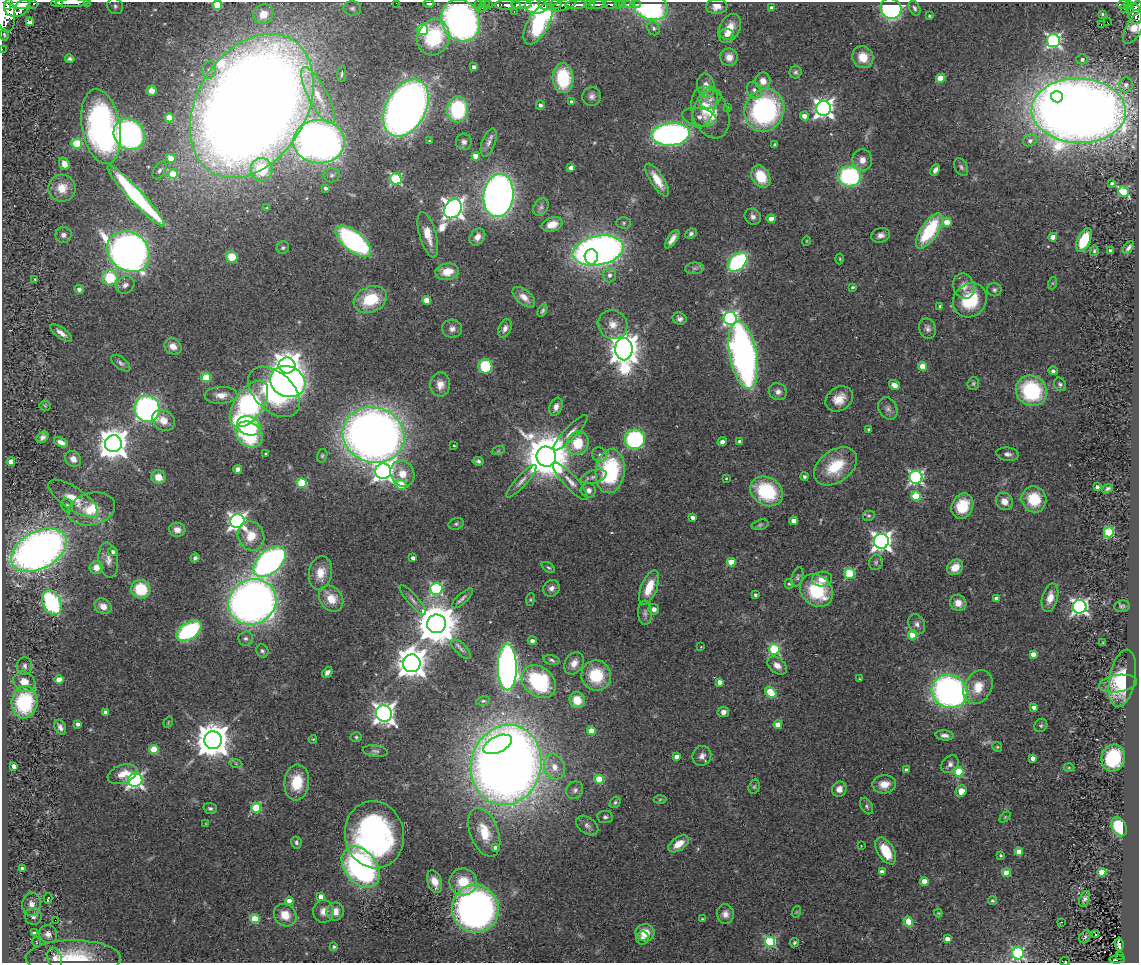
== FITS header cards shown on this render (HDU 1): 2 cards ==
NAXIS1  =                 1137
NAXIS2  =                  961

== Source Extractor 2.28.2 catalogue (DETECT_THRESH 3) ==
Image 1137 x 961 px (HDU 1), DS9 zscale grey, 1 PNG px = 1 image px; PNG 1141 x 965 px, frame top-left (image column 1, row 961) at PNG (2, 2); each listed source drawn as its Kron ellipse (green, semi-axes under 4 px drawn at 4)
Background 1.04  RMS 0.066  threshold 0.199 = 3 sigma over >= 5 px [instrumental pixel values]
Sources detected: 431; all 431 listed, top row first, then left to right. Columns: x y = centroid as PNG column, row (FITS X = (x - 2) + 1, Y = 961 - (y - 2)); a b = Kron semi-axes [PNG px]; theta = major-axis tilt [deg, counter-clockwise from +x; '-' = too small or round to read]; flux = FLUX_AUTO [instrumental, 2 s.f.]
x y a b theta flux
87 2 2 2 - 45
34 3 3 3 - 130
57 3 5 2 - 320
72 3 16 2 1 1400
396 3 2 2 - 24
23 4 7 4 19 2000
429 4 5 4 - 12
478 4 2 2 - 16
485 4 4 3 - 13
489 4 2 2 - 10
556 4 6 3 -8 400
590 4 5 3 - 450
598 4 8 3 2 990
610 4 7 3 -4 140
618 4 3 2 - 140
627 4 3 3 - 31
638 4 3 2 - 39
1123 4 6 3 -1 200
217 5 5 4 - 150
508 5 13 5 0 1300
522 5 10 3 0 1400
546 5 7 5 -14 1000
565 5 13 5 23 520
576 5 11 4 3 1900
622 5 4 3 - 18
1128 5 4 4 - 160
8 6 3 2 - 770
17 6 13 11 20 5500
115 6 8 7 - 16
536 6 11 7 -4 1000
650 6 18 13 -24 680
717 6 10 7 5 32
1137 6 5 3 - 300
352 8 9 7 -8 13
482 8 3 2 - 50
772 8 4 4 - 23
891 8 11 10 - 780
915 8 8 5 -64 11
1124 9 3 2 - 8.4
1130 9 4 2 - 88
4 10 22 10 -76 6900
514 11 3 2 - 5.2
1134 13 11 7 -72 730
263 14 10 9 - 82
1102 14 3 3 - 7.2
930 16 3 3 - 8
461 20 21 19 -62 2400
30 22 4 4 - 59
1107 22 2 2 - 2300
538 24 22 10 60 590
1101 25 3 2 - 4.7
653 28 7 6 - 12
730 28 15 10 64 68
1134 28 18 8 60 65
423 29 5 5 - 390
727 34 7 5 -7 32
4 35 6 3 -82 6.1
433 37 18 16 71 340
1053 41 6 6 - 1100
2 49 2 2 - 12
729 57 9 8 - 36
863 57 11 10 - 72
70 59 5 3 - 9.6
1082 59 6 5 - 14
474 67 4 4 - 17
209 70 9 6 82 18
796 72 6 6 - 10
342 74 8 3 87 7.4
563 78 15 10 -85 270
941 78 4 4 - 130
763 81 8 8 - 38
1126 85 7 7 - 18
706 86 12 8 -80 38
754 90 8 7 - 17
151 91 5 5 - 27
318 96 31 9 -62 110
592 96 9 9 - 22
1057 97 6 5 - 1700
711 99 12 8 35 24
572 102 4 4 - 19
540 105 5 4 - 14
252 106 78 54 58 14000
705 107 22 10 67 77
406 108 31 20 62 4100
727 108 4 3 - 4.8
824 108 7 7 - 2300
458 109 13 10 84 360
764 110 22 19 66 860
1079 111 47 32 -2 11000
710 112 27 18 -69 150
804 116 4 4 - 37
699 117 17 9 -10 38
169 118 4 4 - 150
101 127 38 19 -80 1300
129 134 16 14 -50 1200
671 134 19 11 4 1600
1030 140 7 6 - 18
430 141 3 3 - 7.3
319 142 26 22 -3 3400
464 142 8 8 - 18
489 142 14 6 70 25
77 143 5 5 - 290
775 144 4 3 - 6
476 156 4 4 - 65
171 158 5 4 - 74
862 160 10 10 - 40
64 164 6 5 - 37
961 167 9 6 -60 12
571 168 4 4 - 23
261 169 11 11 - 190
160 170 9 6 61 14
935 170 6 4 63 20
173 174 5 5 - 160
332 175 8 7 - 14
850 176 11 10 - 580
761 177 12 9 -60 140
396 179 6 5 - 500
657 180 19 6 -58 77
1112 183 3 3 - 8.1
62 188 14 13 - 74
326 188 4 3 - 13
1123 192 5 5 - 420
498 195 21 15 83 3000
136 196 41 7 -47 840
541 207 9 7 60 17
267 208 3 3 - 5.6
453 209 10 8 55 3200
753 217 8 7 - 20
771 219 4 4 - 49
947 222 4 4 - 130
623 223 7 5 -1 9.3
552 224 11 7 18 54
929 231 20 8 56 330
691 234 6 4 26 11
63 235 8 8 - 19
428 235 23 8 -74 65
881 235 9 7 16 24
477 237 9 7 53 32
1053 237 4 4 - 54
672 239 11 4 56 29
1084 240 13 6 65 160
353 241 21 10 -39 910
806 241 5 3 - 3.5
1129 247 7 3 52 14
283 248 6 6 - 9.2
598 250 26 14 11 2900
1094 251 5 4 - 7.7
1110 251 4 4 - 27
129 252 22 19 -39 3300
232 257 6 5 - 99
591 257 7 6 - 460
840 259 5 3 - 4.8
738 262 11 7 44 620
695 268 9 6 6 13
447 272 12 8 8 74
609 275 7 6 - 21
110 278 8 7 - 200
35 279 3 2 - 3.9
1053 283 6 4 71 5.6
125 285 10 8 36 23
964 286 13 10 -72 42
852 287 3 3 - 8.1
79 289 4 4 - 18
994 290 7 6 - 12
524 297 13 7 -40 41
370 299 17 12 24 190
427 300 4 4 - 88
970 300 18 16 49 220
940 306 4 3 - 5.2
542 311 6 4 63 9.6
730 318 7 6 - 980
680 319 7 6 - 15
613 325 15 14 - 59
505 328 10 6 67 25
928 328 10 8 -69 19
452 329 10 9 - 24
61 333 13 5 -36 29
173 346 9 7 -35 35
624 349 11 8 -88 8000
743 355 34 13 -79 2300
121 363 11 5 -38 13
287 365 8 8 - 4400
485 366 7 7 - 240
922 366 4 4 - 90
1053 371 4 4 - 13
206 377 5 4 - 210
288 382 18 15 -22 2200
973 383 6 5 - 8.1
440 384 12 10 -88 47
1060 384 7 5 -58 9.9
894 385 6 4 -36 29
1031 391 16 15 - 430
274 392 30 19 -43 550
778 392 9 8 - 23
221 395 16 8 2 47
839 399 14 11 37 66
249 404 26 14 55 910
45 406 5 5 - 5.3
556 407 9 6 71 26
147 409 13 12 - 1300
888 409 12 9 -62 22
163 420 12 9 -34 52
249 426 12 9 -22 280
869 429 3 3 - 10
571 433 24 6 46 38
249 434 14 11 -40 380
373 435 31 27 -19 5400
43 437 6 5 - 18
635 439 10 10 - 630
740 441 4 3 - 18
61 442 7 4 -25 26
722 442 5 4 - 17
578 443 12 10 66 140
113 444 8 8 - 7500
454 445 3 2 - 4
498 451 7 4 18 6.2
266 454 4 3 - 8.7
1008 454 11 6 -8 19
600 455 8 7 - 14
322 456 7 5 74 7.9
546 457 10 10 - 23000
73 459 8 7 - 30
478 461 5 4 - 9.7
11 462 4 4 - 47
835 466 24 16 36 180
238 469 4 4 - 37
383 471 8 8 - 2500
610 471 22 14 82 470
402 474 13 11 -63 72
158 477 7 6 - 52
593 477 13 6 17 24
804 477 4 4 - 11
916 477 6 6 - 960
726 478 3 2 - 3.6
521 481 21 5 47 29
570 481 24 6 -47 43
302 483 5 4 - 240
401 485 6 4 -26 190
1097 487 4 3 - 17
1107 489 6 4 39 10
589 490 7 7 - 26
766 491 17 14 -31 320
916 496 5 4 - 220
73 498 29 11 -34 90
1034 499 13 12 - 170
1004 501 9 8 - 42
67 505 7 5 -57 10
962 506 13 10 65 150
91 509 24 16 14 130
869 516 6 5 - 7.5
693 517 4 3 - 24
237 521 7 7 - 1800
793 521 4 4 - 43
456 524 8 5 20 9.1
760 525 9 5 14 8.5
177 530 8 7 - 32
1109 532 5 5 - 320
251 536 15 13 -67 94
881 541 7 7 - 2600
39 550 30 18 29 3600
113 552 4 4 - 15
195 558 4 4 - 10
413 558 4 3 - 21
108 560 17 9 -82 37
270 562 19 11 41 1600
731 562 4 4 - 150
876 562 8 7 - 12
96 567 7 6 - 48
548 567 7 4 -33 7.9
955 567 9 7 39 63
320 573 17 11 81 74
850 574 5 5 - 280
797 577 10 5 73 12
822 579 10 7 6 44
789 584 5 4 - 7.4
649 587 18 8 69 100
551 588 8 8 - 22
141 589 10 9 - 180
436 589 6 6 - 620
816 590 18 15 -42 270
755 595 3 3 - 9.7
462 598 13 5 43 16
1050 598 15 7 76 51
331 599 14 11 -53 88
997 599 4 4 - 40
413 600 19 5 -49 22
530 600 6 4 83 6
252 602 24 22 28 4000
52 603 13 8 -63 680
958 603 8 8 - 37
103 606 9 7 -34 39
1122 606 8 5 7 9.1
1079 607 7 7 - 1600
654 609 5 5 - 22
645 613 12 7 -86 18
436 624 9 9 - 18000
917 624 10 8 -66 22
189 631 14 8 34 590
912 635 4 4 - 150
246 638 7 7 - 14
532 641 4 4 - 19
1103 643 3 3 - 4.7
701 647 3 2 - 3
461 649 12 5 -44 17
774 649 5 5 - 390
262 651 7 6 - 11
1033 654 4 4 - 49
552 660 8 4 -12 9.9
412 663 9 8 - 7200
574 663 12 9 58 41
777 665 11 7 -39 34
25 666 8 7 - 17
507 667 23 9 -89 2500
327 672 6 4 49 16
596 676 15 15 - 200
1122 678 29 13 79 210
59 679 4 4 - 78
859 679 3 3 - 4.8
24 682 11 9 -36 54
539 682 19 14 -40 440
720 682 4 4 - 35
1118 684 19 8 7 58
978 687 18 13 61 96
949 691 18 16 -26 1700
771 692 6 4 -46 210
577 700 8 7 - 93
483 701 7 4 9 8.5
25 702 16 13 83 350
1034 707 4 4 - 26
105 712 4 3 - 23
723 712 6 5 - 23
384 713 8 8 - 2800
168 722 6 3 55 4.1
78 724 4 3 - 18
778 725 4 4 - 81
1041 725 7 6 - 8.9
60 727 8 5 -62 18
591 731 4 4 - 86
945 735 9 5 -6 20
356 737 5 5 - 7.4
313 739 4 3 - 3.6
213 740 9 8 - 11000
498 744 15 8 26 270
997 747 5 4 - 5.3
154 750 5 4 - 160
375 751 13 5 -7 15
677 756 4 4 - 29
702 756 10 9 - 26
1033 758 4 4 - 36
1113 758 13 11 73 280
236 764 6 4 -20 6.7
950 764 10 7 49 21
506 765 40 35 75 7300
14 766 4 4 - 28
554 767 13 10 -70 54
1069 768 5 3 - 4.4
906 770 4 3 - 18
959 772 5 5 - 230
122 774 15 9 20 64
599 779 5 4 - 170
135 780 7 6 - 1400
297 782 18 12 85 140
884 784 12 9 4 50
754 787 7 5 74 7.8
839 789 8 7 - 31
575 790 9 8 - 18
961 791 6 5 - 42
660 799 6 4 2 6.3
615 802 6 5 - 8.4
867 806 9 5 -61 9.7
210 808 7 5 -19 11
256 808 5 5 - 240
605 817 8 6 -7 12
1005 817 6 4 45 5.3
206 824 4 3 - 4.3
587 825 12 8 -37 21
1119 827 10 7 -63 230
484 832 25 14 -69 130
374 835 33 29 -79 1300
296 842 6 5 - 11
679 844 11 6 34 65
861 846 2 2 - 2.9
495 847 4 3 - 16
886 851 15 8 -60 130
1019 852 4 4 - 63
1001 855 3 3 - 6.7
361 867 23 16 -51 1000
22 868 3 3 - 13
882 872 4 4 - 29
1102 872 4 4 - 150
1006 873 4 4 - 68
924 881 4 4 - 81
435 882 12 7 -71 56
463 882 14 13 - 120
321 896 4 4 - 38
48 898 5 2 - 8
1084 899 8 5 69 14
289 901 4 4 - 41
992 901 4 4 - 6.8
31 904 12 9 83 30
475 909 24 23 - 2400
323 911 11 10 - 37
335 912 9 8 - 48
796 912 6 3 71 4.8
938 913 4 4 - 4.1
725 914 10 8 -80 28
285 915 12 10 -45 72
33 916 8 8 - 18
255 919 5 4 - 170
702 919 3 3 - 5
55 920 2 2 - 29
908 921 5 4 - 120
1062 922 3 2 - 16
34 933 4 4 - 15
645 933 9 8 - 83
48 934 9 8 - 27
1095 934 3 3 - 65
1085 937 7 5 56 9
642 938 6 6 - 14
947 939 4 4 - 36
36 942 5 3 - 3.4
770 942 5 5 - 490
794 943 5 4 - 7.5
1119 944 6 4 -84 17
334 947 4 4 - 9.4
1018 953 6 6 - 570
1119 955 4 2 - 5
55 958 11 7 -72 23
73 958 47 18 0 210
1117 959 8 3 4 44
1065 961 5 2 - 33
At the frame edge (FLAGS 8, measured only in part): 12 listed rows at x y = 87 2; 34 3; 57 3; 72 3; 396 3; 429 4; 217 5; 1137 6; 4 10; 2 49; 1018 953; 1065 961